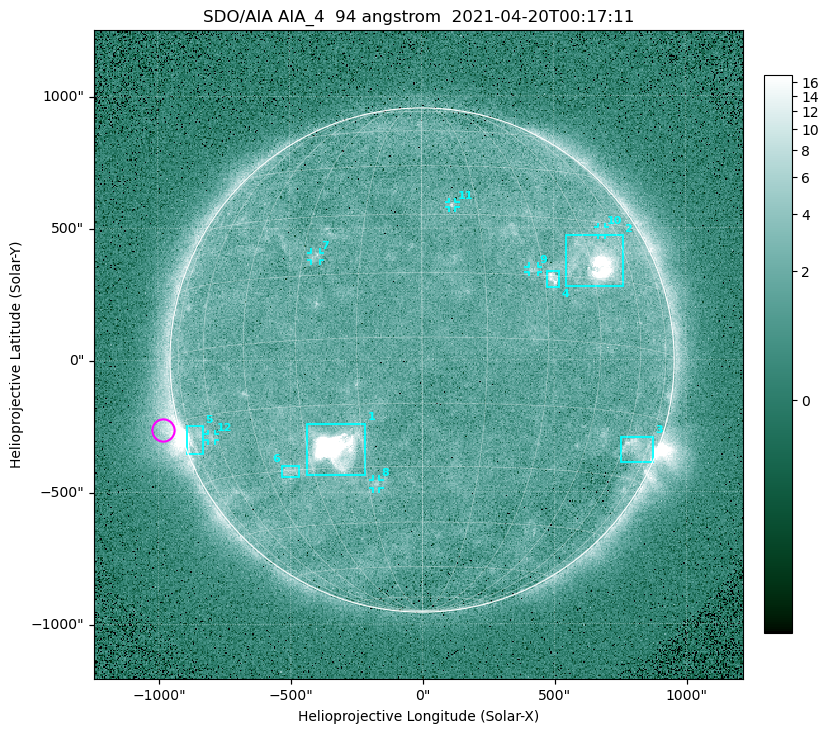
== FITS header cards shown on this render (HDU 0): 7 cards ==
TELESCOP= 'SDO/AIA '
INSTRUME= 'AIA_4   '
WAVELNTH=                   94
WAVEUNIT= 'angstrom'
DATE-OBS= '2021-04-20T00:17:11.12'
CTYPE1  = 'HPLN-TAN'
CTYPE2  = 'HPLT-TAN'

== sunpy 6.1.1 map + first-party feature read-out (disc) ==
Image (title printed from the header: SDO/AIA AIA_4  94 angstrom  2021-04-20T00:17:11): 512 x 512 px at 4.8 arcsec/px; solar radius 955 arcsec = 199 px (full disc in frame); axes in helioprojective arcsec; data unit not stated in the header (colour bar unlabelled)
Orientation: roll -0.138 deg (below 1 deg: not rotated)
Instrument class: DISC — disc imager (sunpy class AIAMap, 94 A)
Bright regions (active regions / flare kernels): reference = the median radial profile (limb darkening/brightening removed); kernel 5 px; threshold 5 sigma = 2.45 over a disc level ~1.73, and >= 1.15x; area >= 9 px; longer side >= 5 px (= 24 arcsec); searched inside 0.97 R_sun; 12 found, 12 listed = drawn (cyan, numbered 1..; 6 of them under ~33 arcsec drawn as corner ticks so the feature stays visible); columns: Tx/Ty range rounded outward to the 10 arcsec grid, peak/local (2 s.f.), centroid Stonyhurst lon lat
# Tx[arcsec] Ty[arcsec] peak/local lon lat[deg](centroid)
1 -440..-210 -440..-240 797 -22 -25
2 540..760 280..470 38 +47 +20
3 750..880 -390..-290 4.3 +67 -22
4 470..520 270..340 5.9 +32 +14
5 -900..-830 -360..-250 7.3 -72 -19
6 -540..-460 -440..-400 3.2 -37 -30
7 -420..-380 380..410 3 -27 +20
8 -190..-160 -490..-450 3.1 -13 -34
9 400..440 330..360 3 +27 +16
10 670..700 470..500 2.5 +53 +27
11 100..130 580..600 3.1 +8 +33
12 -810..-780 -300..-280 2.7 -63 -20
Off-limb structures (1.02-1.3 R_sun): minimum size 50 px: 6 found; the strongest spans PA ~85..115 deg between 1.02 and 1.21 R_sun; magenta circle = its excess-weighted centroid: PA ~105 deg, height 1.06 R_sun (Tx ~-980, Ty ~-260 arcsec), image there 5.2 x the reference